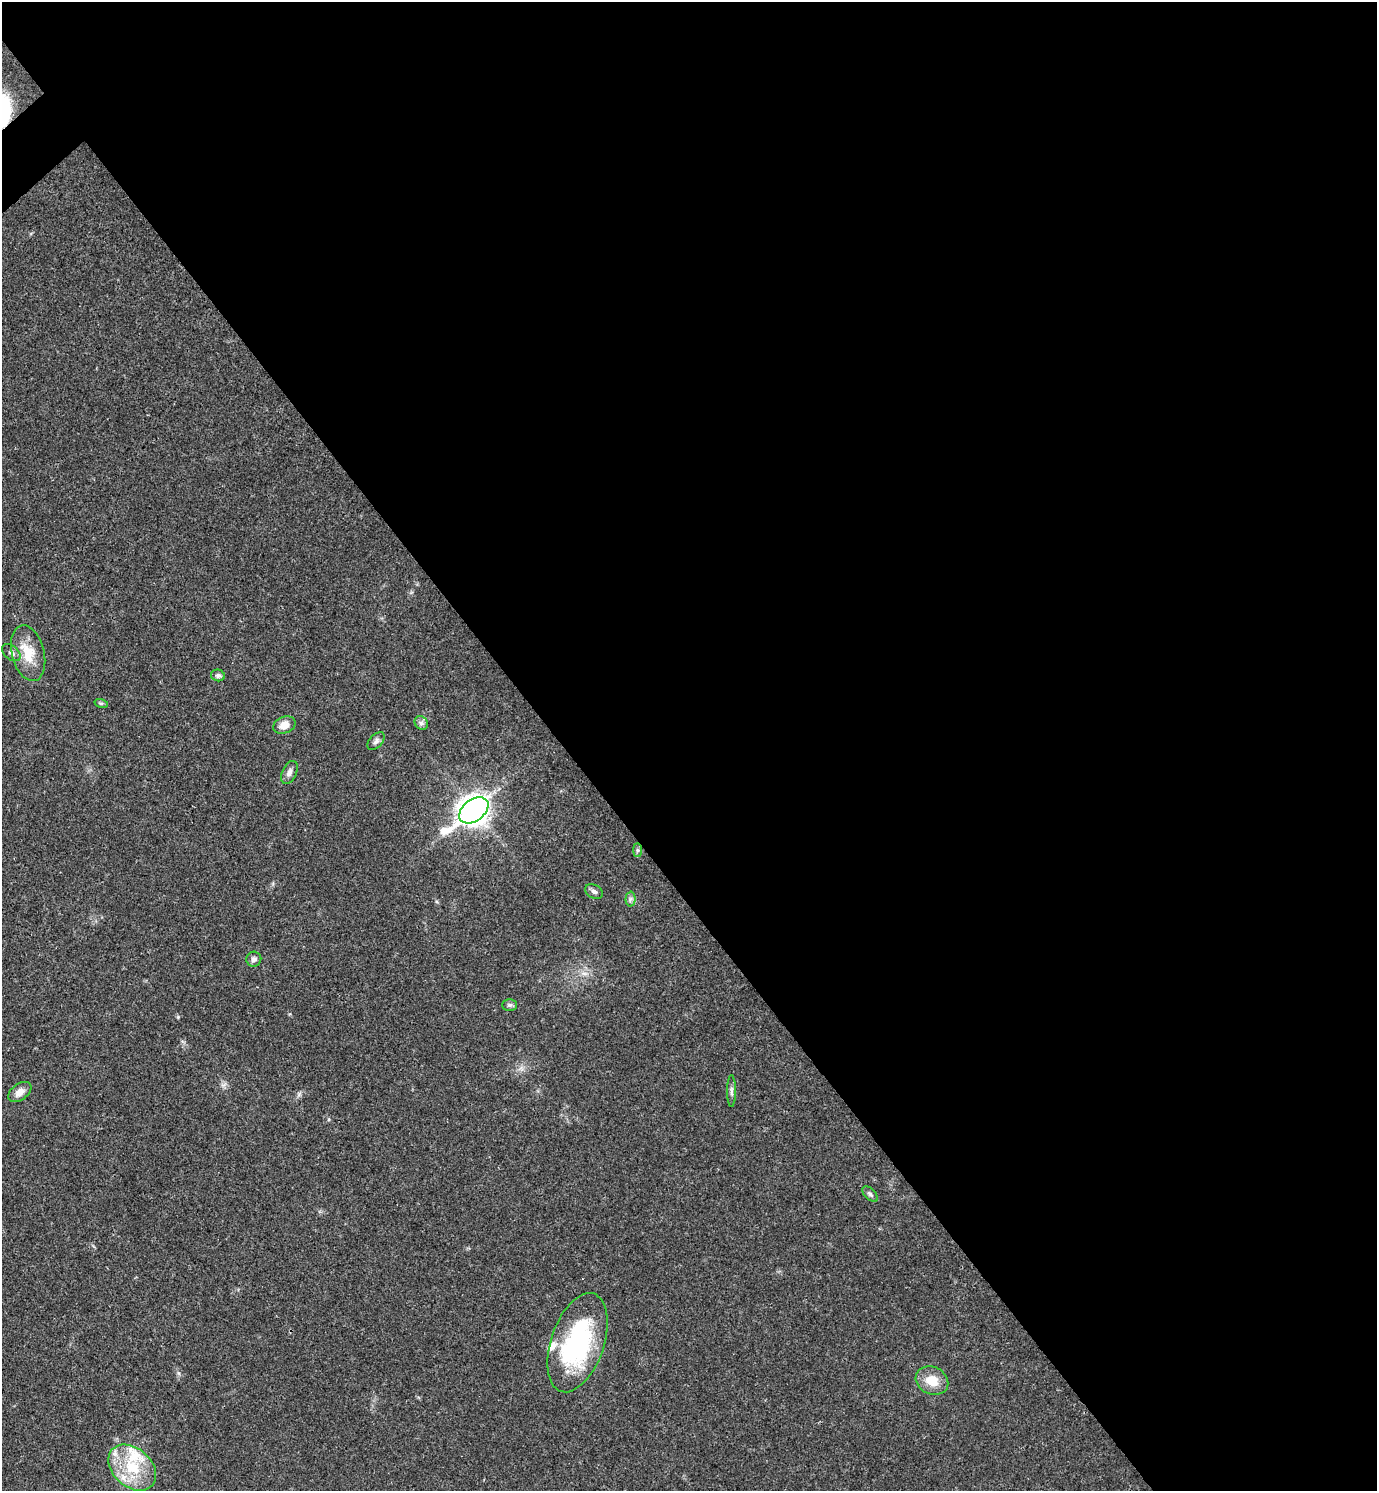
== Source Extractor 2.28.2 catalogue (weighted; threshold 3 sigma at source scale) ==
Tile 8 of 4 x 4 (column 4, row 2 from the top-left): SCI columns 4426-5800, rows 2980-4468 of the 5958 x 5961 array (HDU 1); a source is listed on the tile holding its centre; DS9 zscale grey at full resolution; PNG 1379 x 1493 px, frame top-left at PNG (2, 2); each listed source drawn as its Kron ellipse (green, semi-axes under 4 px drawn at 4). Shown black and unused: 59% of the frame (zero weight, under 3 of 4 exposures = <1% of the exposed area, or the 3 px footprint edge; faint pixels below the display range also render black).
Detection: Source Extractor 2.28.2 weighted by HDU 2 'WHT'; one run over the whole footprint, this tile lists its part. Background 0.0204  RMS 0.0022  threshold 0.00997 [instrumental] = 3 sigma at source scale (4.5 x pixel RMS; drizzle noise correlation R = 1.50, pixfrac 1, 0.05/0.05 arcsec/px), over >= 5 px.
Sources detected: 24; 4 inside a brighter listed object's ellipse — not listed separately; the other 20 listed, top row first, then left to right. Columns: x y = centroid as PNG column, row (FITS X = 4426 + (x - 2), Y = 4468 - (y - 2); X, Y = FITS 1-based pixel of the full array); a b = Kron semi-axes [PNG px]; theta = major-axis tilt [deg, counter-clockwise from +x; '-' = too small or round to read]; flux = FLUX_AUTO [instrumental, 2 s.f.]
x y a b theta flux
11 653 10 7 -41 0.91
28 653 28 16 -76 5.6
218 675 7 6 - 0.59
101 703 7 4 -18 0.37
421 723 7 6 - 0.7
284 725 11 8 23 2.5
376 741 11 6 46 0.76
289 772 12 7 64 1
474 810 16 11 37 230
637 850 7 4 -90 0.42
594 891 9 6 -25 0.77
630 899 7 5 89 0.62
254 959 7 7 - 0.9
509 1005 7 6 - 0.55
731 1091 16 4 90 0.74
20 1092 13 8 36 1.8
870 1194 9 5 -45 0.55
578 1343 51 26 71 33
932 1381 17 13 -26 4.2
132 1468 27 19 -41 9.7